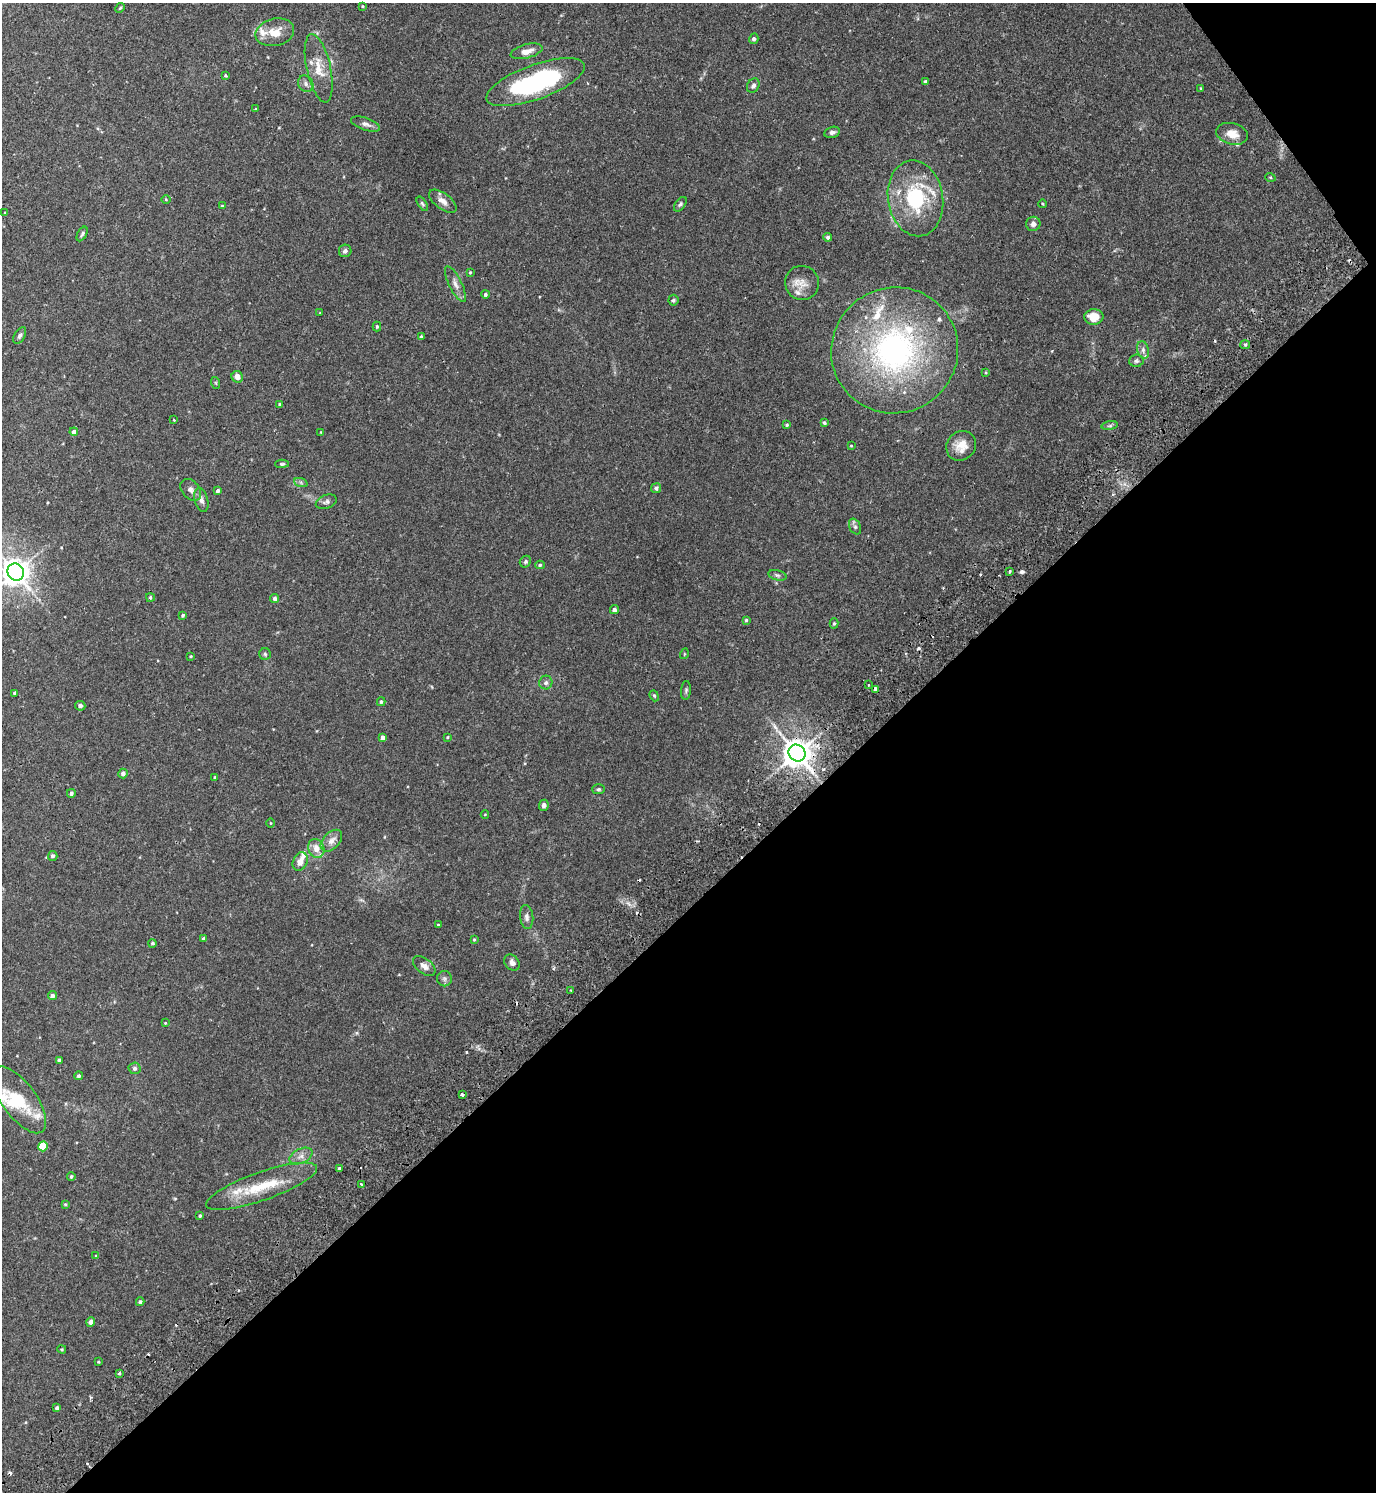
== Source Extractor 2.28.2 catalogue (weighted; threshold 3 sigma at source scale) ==
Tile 12 of 4 x 4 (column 4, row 3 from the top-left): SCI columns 4326-5699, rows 1540-3029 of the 6040 x 6056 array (HDU 1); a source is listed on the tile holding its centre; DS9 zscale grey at full resolution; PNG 1378 x 1494 px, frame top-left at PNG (2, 3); each listed source drawn as its Kron ellipse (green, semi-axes under 4 px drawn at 4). Shown black and unused: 41% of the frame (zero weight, under 2 of 3 exposures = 3% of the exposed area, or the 3 px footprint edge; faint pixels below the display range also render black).
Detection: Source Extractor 2.28.2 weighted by HDU 2 'WHT'; one run over the whole footprint, this tile lists its part. Background 0.0354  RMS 0.0034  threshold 0.0155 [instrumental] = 3 sigma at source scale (4.5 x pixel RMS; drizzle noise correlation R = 1.50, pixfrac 1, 0.05/0.05 arcsec/px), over >= 5 px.
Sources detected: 156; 1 inside a brighter object's white glare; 11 cosmic-ray / hot-pixel residue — neither listed nor drawn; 14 inside a brighter listed object's ellipse — not listed separately; the other 130 listed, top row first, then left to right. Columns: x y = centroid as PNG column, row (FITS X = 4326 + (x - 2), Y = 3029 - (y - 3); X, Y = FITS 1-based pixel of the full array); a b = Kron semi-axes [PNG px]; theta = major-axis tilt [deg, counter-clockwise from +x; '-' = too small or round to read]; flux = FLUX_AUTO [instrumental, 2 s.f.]
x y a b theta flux
363 6 3 2 - 0.25
120 8 5 4 - 0.39
275 32 19 13 13 5
754 39 5 4 - 0.81
527 51 16 7 15 2.9
319 68 35 12 -78 6.2
225 75 3 3 - 0.4
535 82 52 17 20 48
926 82 3 3 - 0.66
306 84 8 7 - 1.2
753 86 7 6 - 0.99
1201 88 4 3 - 0.28
255 109 4 2 - 0.22
365 124 15 6 -19 1.4
832 132 8 5 14 1.1
1232 134 16 10 -15 3.8
1270 177 5 3 - 0.31
915 198 38 27 -81 23
166 199 5 3 - 0.26
443 201 16 7 -37 2.2
422 204 8 4 -58 0.52
680 204 8 5 53 0.69
1043 204 4 3 - 0.26
222 206 3 3 - 0.29
5 213 3 3 - 0.39
1033 224 7 7 - 1.5
82 234 8 4 60 0.65
828 237 4 4 - 0.65
345 251 6 6 - 1.1
470 272 4 3 - 0.33
802 283 17 17 - 4
455 284 20 6 -64 2.1
485 294 4 4 - 0.63
673 300 5 5 - 0.67
320 313 3 2 - 0.27
1094 317 9 7 3 5.5
377 327 5 4 - 0.46
20 336 9 5 58 0.87
421 337 4 3 - 0.45
1245 345 5 4 - 0.45
895 350 64 62 36 90
1143 350 9 5 -77 1
1136 361 7 6 - 0.77
986 372 3 2 - 0.25
237 377 6 5 - 2
216 383 6 4 -71 0.36
280 404 3 3 - 0.68
174 420 3 3 - 0.22
824 423 3 3 - 0.5
787 425 3 3 - 0.42
1110 426 8 4 8 0.62
74 432 4 4 - 1.4
321 432 4 2 - 0.22
851 446 3 2 - 0.23
961 446 15 14 - 4.6
282 464 7 4 2 0.54
301 483 7 4 -20 0.67
656 488 5 5 - 0.91
191 490 12 8 -51 1.6
218 491 4 3 - 0.74
201 500 12 6 -76 1.6
326 502 11 6 20 0.98
855 527 8 5 -63 0.8
525 562 6 5 - 0.64
540 565 4 4 - 0.53
1009 571 3 3 - 0.88
16 572 9 8 - 410
777 575 9 5 -13 0.71
150 598 4 3 - 0.4
275 599 4 4 - 0.9
614 610 4 4 - 0.77
183 615 4 3 - 0.48
746 620 3 3 - 0.41
834 623 5 4 - 0.4
265 654 6 5 - 0.55
684 654 5 3 - 0.26
191 656 3 3 - 0.29
546 683 7 6 - 0.97
869 685 3 2 - 0.37
876 689 4 4 - 2.1
686 690 9 5 84 0.67
15 693 4 3 - 1.5
654 696 6 4 -68 0.43
381 702 4 3 - 0.53
80 706 5 5 - 0.91
383 737 4 3 - 1.4
447 737 3 3 - 0.28
797 753 9 8 - 510
123 773 5 4 - 1.1
215 777 3 3 - 0.26
598 789 6 5 - 0.55
71 793 4 4 - 0.96
544 805 5 5 - 0.99
485 814 4 3 - 0.23
270 823 5 3 - 0.25
331 841 13 8 46 2.3
316 848 10 8 -68 3
53 856 5 5 - 0.78
300 862 9 7 64 2.5
527 917 12 6 -84 1.3
438 925 4 3 - 0.28
204 939 4 3 - 0.87
474 940 4 3 - 0.31
152 943 4 4 - 0.53
512 962 9 7 -51 1.5
424 966 13 7 -38 1.8
444 979 7 7 - 0.87
571 990 3 2 - 0.27
52 996 4 4 - 1
165 1023 4 3 - 0.25
59 1060 3 3 - 0.61
135 1068 6 6 - 0.81
78 1076 4 4 - 0.68
462 1095 3 3 - 0.64
19 1100 39 17 -54 12
43 1146 5 4 - 9.7
301 1156 12 7 25 1.9
339 1169 3 3 - 0.53
71 1176 4 4 - 0.46
361 1184 3 3 - 0.63
261 1186 58 14 19 14
65 1204 4 3 - 0.41
200 1216 3 3 - 0.44
96 1256 3 3 - 0.34
140 1302 4 3 - 0.49
91 1322 4 4 - 1.3
62 1349 4 3 - 0.34
98 1362 3 2 - 0.31
120 1373 3 3 - 0.55
57 1408 4 3 - 0.8
Overlapping masked pixels (flux is a lower limit): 2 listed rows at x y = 876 689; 797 753
Isophote crosses this tile's border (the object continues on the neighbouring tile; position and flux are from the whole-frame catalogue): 1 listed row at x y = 16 572